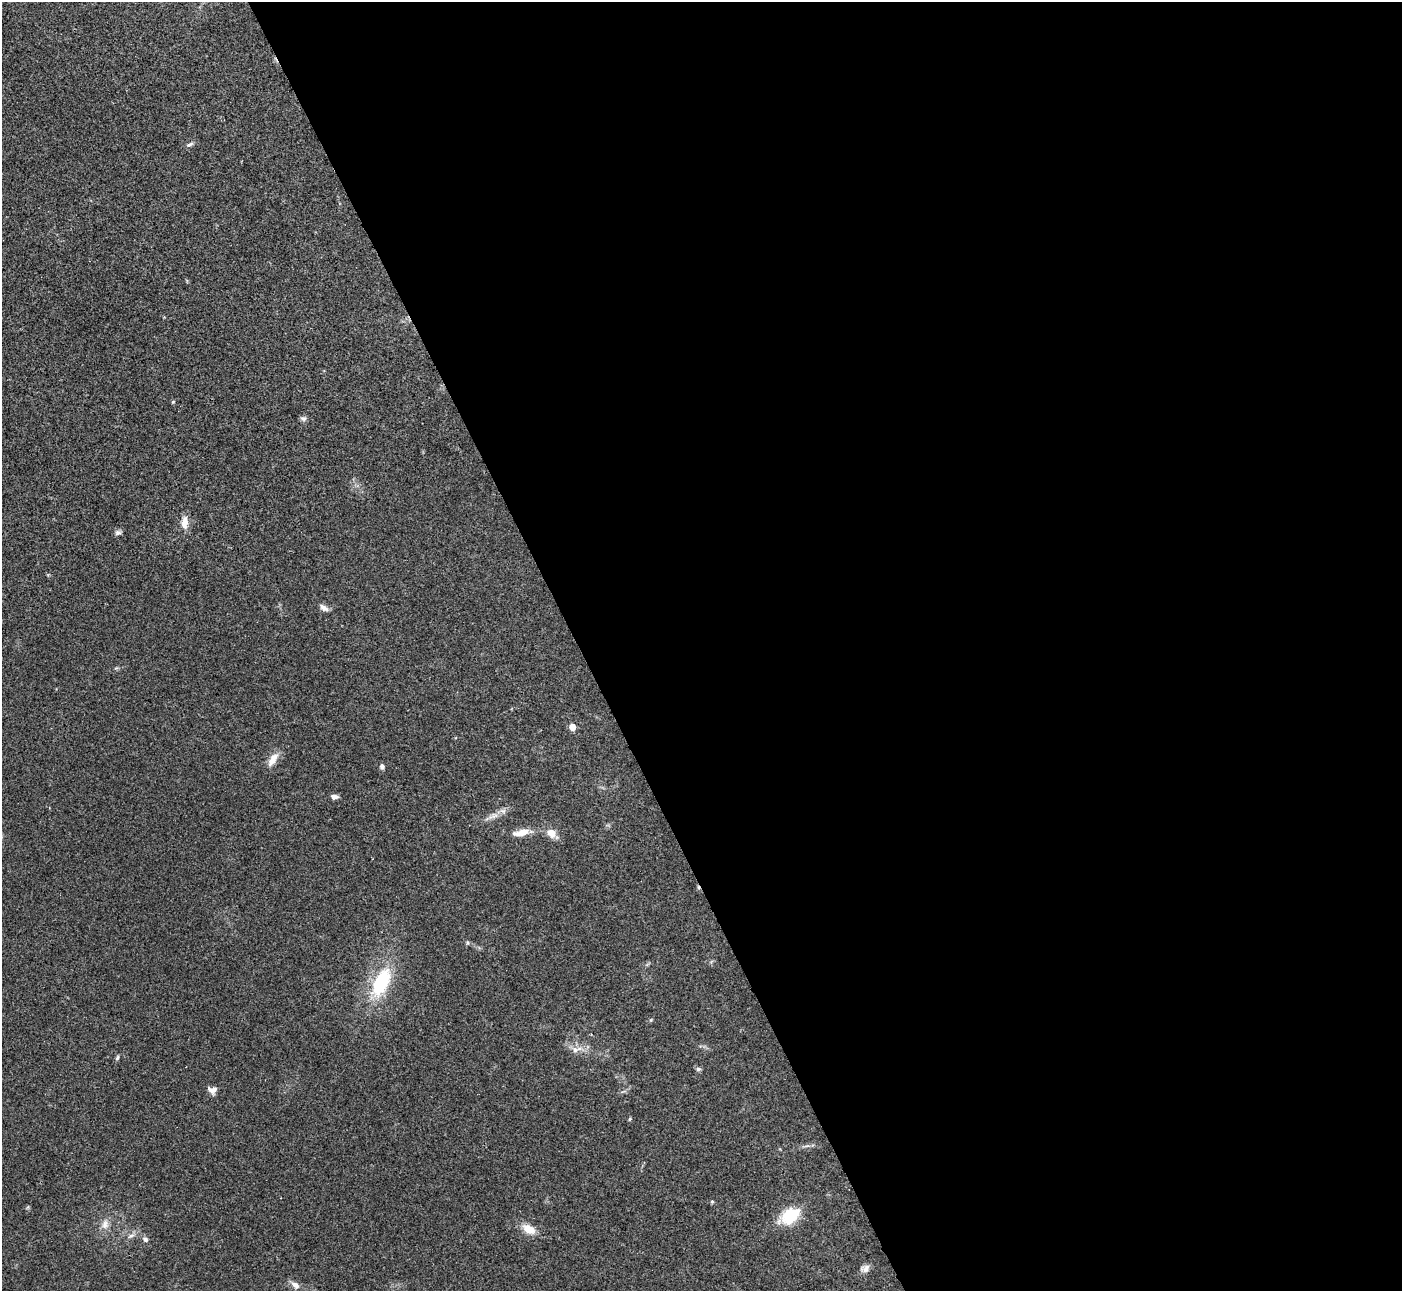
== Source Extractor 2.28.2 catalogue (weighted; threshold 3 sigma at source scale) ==
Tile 8 of 4 x 4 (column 4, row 2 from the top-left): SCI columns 4201-5600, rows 2728-4016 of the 5600 x 5588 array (HDU 1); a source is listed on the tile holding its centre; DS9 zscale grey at full resolution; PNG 1404 x 1293 px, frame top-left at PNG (2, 2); no overlay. Shown black and unused: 59% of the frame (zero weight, under 3 of 4 exposures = <1% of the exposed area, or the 3 px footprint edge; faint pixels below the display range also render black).
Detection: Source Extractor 2.28.2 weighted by HDU 2 'WHT'; one run over the whole footprint, this tile lists its part. Background 0.0513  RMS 0.0052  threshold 0.0234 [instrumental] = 3 sigma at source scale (4.5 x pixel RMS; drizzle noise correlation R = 1.50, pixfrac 1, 0.05/0.05 arcsec/px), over >= 5 px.
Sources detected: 30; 1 cosmic-ray / hot-pixel residue — not listed; the other 29 listed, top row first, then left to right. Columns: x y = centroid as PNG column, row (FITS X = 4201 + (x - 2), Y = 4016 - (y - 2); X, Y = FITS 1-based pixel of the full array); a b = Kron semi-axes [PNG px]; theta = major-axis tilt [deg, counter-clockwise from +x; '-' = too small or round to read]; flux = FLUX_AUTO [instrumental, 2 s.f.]
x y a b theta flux
190 144 11 5 25 1.4
173 402 5 3 - 0.49
303 418 8 7 - 1.3
185 523 16 8 87 5
118 533 8 7 - 1.5
324 608 12 7 -32 2.4
572 727 5 4 - 7.2
272 760 19 9 58 5.2
382 766 6 5 - 1.6
334 797 8 5 -4 2
493 816 16 5 18 3.3
521 832 21 8 13 6.5
551 833 10 9 - 5.2
372 859 3 2 - 0.33
468 943 6 4 90 0.71
380 982 30 15 62 36
575 1050 9 6 -76 2.3
117 1058 7 4 62 0.9
698 1069 7 5 -19 1
213 1089 10 8 3 3.3
630 1119 4 4 - 0.77
712 1201 5 4 - 0.62
790 1216 21 15 36 18
105 1224 12 10 72 3.8
529 1229 15 10 -26 7.4
131 1236 11 5 23 1.8
145 1239 8 6 -43 1.7
865 1268 12 9 22 2.8
295 1285 11 6 -36 3